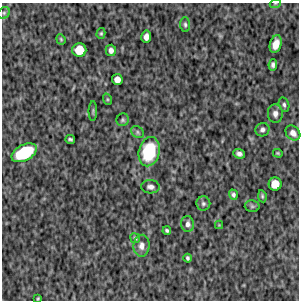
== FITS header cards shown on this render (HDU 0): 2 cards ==
NAXIS1  =                  297 /Length X axis
NAXIS2  =                  298 /Length Y axis

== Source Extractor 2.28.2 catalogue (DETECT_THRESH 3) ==
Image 297 x 298 px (HDU 0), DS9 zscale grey, 1 PNG px = 1 image px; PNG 301 x 302 px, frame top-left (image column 1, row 298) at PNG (2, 3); each listed source drawn as its Kron ellipse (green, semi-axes under 4 px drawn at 4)
Background 5940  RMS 190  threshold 560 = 3 sigma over >= 5 px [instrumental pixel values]
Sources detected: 37; all 37 listed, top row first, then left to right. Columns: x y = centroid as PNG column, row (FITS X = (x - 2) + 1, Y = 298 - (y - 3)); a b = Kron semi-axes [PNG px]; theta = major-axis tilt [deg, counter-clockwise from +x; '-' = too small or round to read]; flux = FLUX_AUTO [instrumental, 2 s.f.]
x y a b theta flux
275 4 5 3 - 12000
4 13 6 5 - 25000
185 25 7 5 -86 25000
101 33 5 4 - 18000
146 37 6 5 - 77000
61 39 5 4 - 16000
276 44 9 6 72 130000
79 50 7 7 - 280000
111 50 6 5 - 52000
273 65 5 4 - 35000
117 79 5 5 - 100000
107 99 6 3 -72 14000
284 105 7 5 -76 29000
93 111 10 3 90 18000
275 114 9 7 -84 65000
123 120 6 6 - 24000
262 130 7 6 - 44000
137 132 7 5 -39 25000
293 133 8 6 -47 72000
70 139 5 3 - 22000
149 152 15 10 75 710000
24 153 14 8 27 750000
278 153 5 3 - 15000
239 154 6 4 -23 43000
275 184 6 6 - 200000
150 187 9 6 -4 52000
233 195 5 4 - 28000
262 196 6 4 -81 20000
203 204 7 7 - 32000
252 206 7 5 -12 24000
188 224 8 6 -87 50000
219 225 4 4 - 11000
167 230 4 3 - 23000
135 238 5 4 - 17000
141 246 11 8 85 71000
188 258 4 3 - 24000
38 299 3 2 - 13000
At the frame edge (FLAGS 8, measured only in part): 2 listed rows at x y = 275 4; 38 299